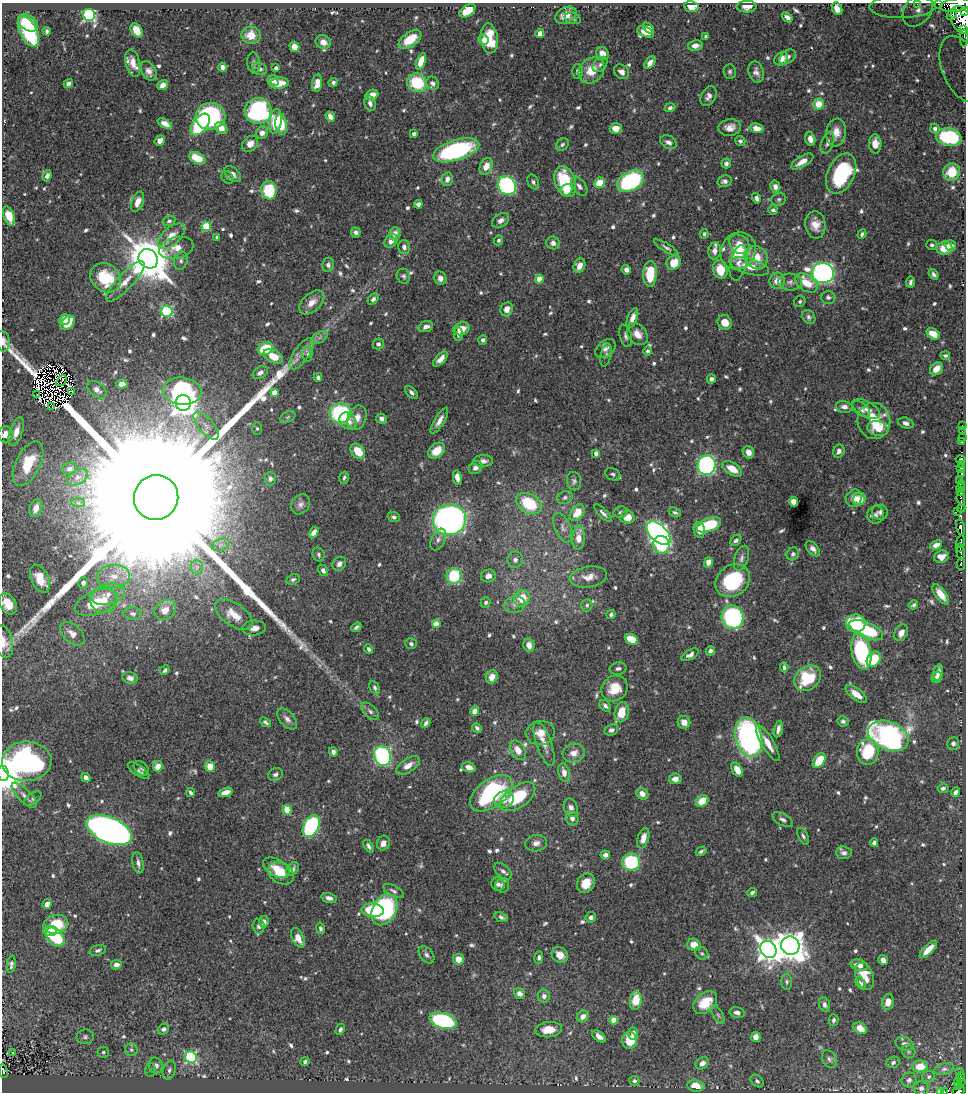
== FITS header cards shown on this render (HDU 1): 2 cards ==
NAXIS1  =                  964
NAXIS2  =                 1090

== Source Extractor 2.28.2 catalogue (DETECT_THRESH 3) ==
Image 964 x 1090 px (HDU 1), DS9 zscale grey, 1 PNG px = 1 image px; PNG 968 x 1094 px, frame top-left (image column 1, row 1090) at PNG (2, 3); each listed source drawn as its Kron ellipse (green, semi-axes under 4 px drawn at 4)
Background 0.7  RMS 0.011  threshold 0.0338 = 3 sigma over >= 5 px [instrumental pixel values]
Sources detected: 779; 12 with non-positive FLUX_AUTO (blend fragments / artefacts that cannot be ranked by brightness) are neither listed nor drawn; of the other 767, the 500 brightest by FLUX_AUTO listed and drawn (267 fainter detections omitted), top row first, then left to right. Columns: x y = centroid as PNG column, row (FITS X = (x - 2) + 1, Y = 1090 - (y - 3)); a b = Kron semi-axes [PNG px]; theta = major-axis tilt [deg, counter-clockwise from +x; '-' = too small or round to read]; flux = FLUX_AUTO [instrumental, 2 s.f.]
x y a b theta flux
917 4 3 3 - 1.8
939 4 3 2 - 6.4
955 5 15 6 9 560
902 6 33 11 1 28
691 7 7 5 -10 7
747 7 10 6 0 4.9
837 9 6 5 - 6.3
918 10 18 13 54 11
467 11 9 5 34 17
964 11 4 2 - 83
952 14 6 3 49 120
89 15 6 6 - 160
566 15 11 7 28 9.8
787 17 6 4 -38 3.4
573 18 8 5 -15 2.1
961 20 15 9 -67 720
28 23 11 7 -33 39
648 28 6 4 -45 5.4
136 30 8 5 -60 11
964 30 3 2 - 15
28 31 16 8 -63 64
47 31 4 3 - 1.7
646 32 9 5 -21 8.7
540 33 4 4 - 6.2
251 35 9 8 - 12
706 36 3 3 - 2
489 38 15 8 -84 24
964 38 8 2 90 14
410 39 13 7 35 20
484 40 5 4 - 2.3
323 42 8 6 -22 5.3
695 46 7 5 10 3.9
294 47 5 4 - 8.9
602 53 7 6 - 8.3
788 57 9 6 41 3.2
781 59 8 6 45 7.4
421 61 8 4 69 14
133 63 14 7 -76 7.5
254 63 10 6 -82 2.4
650 63 7 4 54 4.9
600 64 9 6 47 2.4
222 67 4 4 - 3.7
276 68 4 3 - 3
260 69 7 6 - 2.4
962 69 35 19 -67 19
591 70 14 11 46 15
149 71 10 7 -61 4.1
577 71 7 5 -87 2.2
622 72 8 6 -40 4.3
730 72 7 6 - 1.8
756 72 11 7 -75 4.2
273 81 6 5 - 5.1
333 82 5 4 - 1.9
279 83 9 5 6 11
317 83 9 5 81 8.8
417 83 10 9 - 37
433 83 7 6 - 3.8
68 84 5 4 - 2.5
163 85 6 4 36 4.9
372 95 7 5 24 6.4
708 96 10 7 62 4.1
370 103 8 5 -72 3.3
819 104 5 5 - 14
670 108 5 4 - 2
258 111 13 13 - 150
210 116 15 13 9 150
330 117 5 4 - 4.6
275 121 12 6 80 21
165 124 8 4 -30 5.4
200 124 12 7 52 54
281 124 10 5 -81 21
730 127 11 8 6 6.2
221 128 7 5 -45 8.8
757 128 7 4 -16 6.5
616 129 6 5 - 8.5
935 129 5 4 - 2.9
836 132 14 10 81 8.6
262 133 6 6 - 4.6
414 134 4 3 - 2.9
949 137 13 8 -10 85
810 139 7 5 -74 4.8
160 141 5 4 - 3.8
740 141 5 5 - 2.1
668 142 9 6 -30 3.9
828 143 11 6 70 3.4
250 144 9 7 45 6.7
562 144 7 5 45 1.9
875 144 9 6 -90 8.1
456 150 24 10 17 110
197 158 9 5 -28 15
802 162 12 5 30 7.6
726 163 5 4 - 3
486 166 9 6 66 9.1
952 172 9 8 - 18
233 174 10 6 -44 4.2
841 174 21 13 65 62
47 176 6 4 67 3.3
228 177 7 5 -45 1.8
447 179 7 5 76 3.2
565 181 16 10 -69 43
630 181 14 9 29 110
725 181 7 5 14 3.4
533 182 7 5 -65 2
599 183 5 5 - 16
507 186 10 8 -59 130
579 186 11 6 -54 3.8
775 187 6 5 - 3.6
269 190 9 7 -83 40
567 190 6 5 - 16
756 198 5 4 - 2.7
779 199 7 6 - 1.9
138 202 10 6 70 6.6
418 204 4 4 - 3.9
773 210 5 4 - 2.1
9 216 10 5 -69 16
501 220 9 6 34 4.5
169 221 7 5 18 1.7
815 225 13 10 -84 9.6
206 226 4 4 - 38
356 232 5 4 - 2.6
395 234 6 5 - 6.7
704 234 5 4 - 1.7
862 234 5 4 - 1.9
171 236 16 8 42 13
217 237 4 3 - 2.1
499 240 5 4 - 1.7
391 241 7 5 51 5
553 243 7 6 - 3.7
739 244 11 8 -40 7.8
932 245 6 5 - 1.9
950 245 5 5 - 4.1
404 247 7 5 -73 3.4
176 248 17 10 13 9.8
666 248 14 4 -31 2.4
944 248 8 6 5 13
714 251 8 6 83 4
738 251 19 17 55 21
756 258 12 10 -50 15
148 259 10 9 - 3700
181 261 9 6 76 2.8
674 263 7 6 - 15
738 263 18 8 77 5.2
328 265 7 6 - 2.9
579 266 7 5 65 5.5
749 266 20 7 -15 12
626 270 5 4 - 3.4
720 270 9 7 -74 14
823 273 11 10 - 280
650 274 13 7 86 27
934 274 6 4 -53 2
403 276 7 6 - 2
106 278 16 13 -35 35
440 278 7 6 - 4
539 279 4 4 - 16
125 281 26 8 47 9.3
777 281 8 7 - 7.2
790 282 12 8 -4 3.8
910 282 5 3 - 1.9
806 283 12 8 -35 17
828 297 7 6 - 2.4
373 299 6 4 46 2.3
800 301 6 5 - 1.7
312 302 15 9 42 8.3
507 309 7 6 - 6.2
167 311 5 5 - 80
809 317 7 6 - 2.2
632 318 10 5 71 5.4
65 320 5 5 - 8.2
725 322 7 7 - 9.5
68 323 8 5 46 17
426 327 7 5 20 3.7
461 329 8 6 20 9.4
458 334 7 4 90 2.6
637 334 12 9 -51 7.6
933 334 7 5 -34 11
626 336 11 6 -76 2.6
320 337 9 5 31 2.7
483 340 5 4 - 2.3
3 341 10 7 -84 4.6
378 344 5 5 - 2.3
265 349 8 6 23 28
605 349 11 7 39 3.8
647 351 4 4 - 1.7
302 354 18 7 55 6.7
307 354 8 5 89 1.7
606 355 12 5 78 1.9
273 356 10 6 -28 11
945 356 5 4 - 1.7
440 359 9 5 45 6.5
936 369 7 5 46 9.3
260 373 8 5 32 3.3
318 377 4 4 - 2.2
711 379 5 4 - 2.5
61 381 6 2 51 1.7
122 384 5 4 - 5.1
97 390 11 7 -38 4.5
72 391 4 3 - 4.8
182 391 19 13 -6 99
274 392 4 4 - 9.1
411 392 8 4 -45 2.6
37 394 3 2 - 15
183 403 8 7 - 990
52 407 2 2 - 4
844 407 8 6 -11 4
861 409 10 6 -39 3.4
866 409 15 8 -29 4.1
340 413 11 10 - 73
288 417 8 5 27 1.8
357 418 13 9 68 6.8
381 419 6 5 - 2.6
348 421 9 7 -45 8.4
439 421 15 5 59 5.3
874 421 18 16 -79 27
906 423 8 5 -18 3.1
962 425 2 2 - 2.7
206 426 17 7 -49 6.5
257 428 6 5 - 1.7
878 428 11 7 -11 9
962 431 2 2 - 5.9
16 432 15 6 71 7.6
6 435 8 7 - 9
962 437 2 2 - 4.1
961 442 3 2 - 6.5
358 451 8 6 -51 14
437 451 9 7 39 14
839 451 7 5 65 3
748 452 6 5 - 5.1
596 453 4 4 - 4.9
960 459 5 3 - 88
483 461 10 6 3 4.1
28 464 24 12 64 32
962 464 2 2 - 37
707 465 10 9 - 190
476 467 7 6 - 3.1
960 468 4 3 - 69
69 469 8 5 16 3
732 469 11 6 -31 12
961 473 4 3 - 37
613 474 8 6 -28 1.9
77 477 11 7 28 4
270 478 7 5 89 2.3
344 478 6 4 74 1.8
457 478 7 4 -82 5.7
960 480 3 2 - 5.3
574 481 9 7 -78 2.4
961 484 4 2 - 10
961 488 4 4 - 34
960 493 3 2 - 62
156 497 22 22 - 190000
565 497 8 6 24 2.2
854 498 9 8 - 5.3
961 498 7 3 -85 74
859 499 6 6 - 13
794 502 5 4 - 8.8
78 503 7 4 -1 2
529 503 14 9 -30 44
301 504 11 8 53 3.8
36 508 9 6 71 7.3
961 508 4 2 - 61
958 511 3 2 - 15
620 512 7 5 7 1.7
675 512 6 4 -22 1.9
880 512 8 7 - 2.4
577 513 9 6 51 14
603 513 11 4 -45 2.5
876 515 9 8 - 4
394 517 6 4 -21 2
627 517 7 6 - 9.3
449 520 16 15 - 310
709 525 13 6 19 42
960 527 8 3 -74 120
563 528 16 7 -67 4.8
699 530 8 5 -79 6
314 533 6 4 60 5.4
658 533 14 8 -44 350
579 538 12 6 85 12
438 539 11 7 66 3.4
736 540 6 4 45 2.2
961 542 6 3 78 50
221 545 9 5 20 3.4
661 545 9 8 - 35
936 545 6 4 23 5.9
960 547 3 2 - 23
813 549 9 5 -47 4.1
961 552 6 3 -84 150
793 554 7 6 - 2.1
319 555 7 5 -69 1.8
941 557 7 6 - 5.7
741 558 13 7 72 3.4
515 560 8 7 - 3.6
708 562 5 4 - 7.7
339 564 7 6 - 3.9
961 564 6 3 -89 26
197 567 7 6 - 3.1
323 570 6 4 -56 3.8
113 576 17 11 4 13
454 576 8 7 - 44
488 576 7 6 - 4.4
588 577 19 10 9 9
40 579 15 8 -65 16
293 579 7 5 23 1.9
733 581 18 15 39 59
83 583 5 5 - 4
108 594 17 10 16 11
941 594 12 5 -54 8.5
522 598 8 7 - 19
104 600 13 13 - 15
486 602 5 5 - 1.9
96 603 22 11 19 27
8 604 11 8 -58 12
515 605 10 8 14 4.2
587 605 6 5 - 1.7
913 605 5 4 - 1.8
165 610 11 9 32 6.1
132 614 9 6 -1 2.5
611 614 4 4 - 1.8
234 615 22 11 -35 16
733 617 12 11 - 110
856 623 10 9 - 42
436 624 4 4 - 18
356 627 5 3 - 1.8
254 628 12 7 3 6.9
866 630 18 8 -23 49
901 633 9 6 61 6.1
72 634 14 9 -42 6.7
631 639 7 5 -26 20
4 642 16 9 -78 8.4
411 644 6 5 - 1.9
529 645 7 5 -75 6.7
369 649 4 3 - 1.8
710 651 5 4 - 2.7
861 651 18 9 -78 72
690 655 9 5 28 3.4
874 659 8 6 56 27
784 667 5 4 - 2
618 668 8 6 7 2.5
165 670 5 3 - 1.7
938 672 8 5 75 5.3
492 677 7 5 66 6.1
937 677 6 4 57 3.7
130 678 8 6 -16 3.9
808 678 14 11 39 33
375 688 7 4 -63 1.9
615 688 14 12 39 17
856 694 13 5 -37 8.2
605 706 7 5 -46 2.6
370 711 11 6 -46 3
475 711 5 4 - 5.7
622 712 10 7 76 14
287 719 12 7 -48 4.2
843 721 6 5 - 1.9
265 722 6 4 -38 1.8
684 722 6 6 - 6
426 723 5 3 - 2.2
477 728 5 3 - 2
778 729 8 4 77 3.7
611 730 7 5 22 2.4
540 733 15 12 5 11
888 736 21 14 -22 240
749 737 20 13 -76 210
768 743 20 6 -59 9.9
953 743 6 6 - 1.9
544 744 23 7 -70 7.8
518 750 10 7 -59 8.4
333 752 5 4 - 2.7
868 752 13 11 86 40
574 753 11 9 14 7
382 756 10 8 -67 120
27 761 25 20 2 190
819 761 8 5 55 21
158 766 5 4 - 6.9
408 766 13 7 34 7.1
210 767 5 5 - 11
469 767 7 4 -18 5.6
141 768 8 6 -42 1.7
139 770 12 5 -34 1.9
737 770 7 5 -60 7.9
3 773 7 6 - 1900
564 773 9 5 -78 6.2
275 774 7 6 - 2.4
86 778 5 4 - 3.7
675 779 6 5 - 5.8
943 788 5 4 - 2
225 792 7 4 18 8
955 792 5 4 - 2.7
191 793 5 3 - 2.1
491 793 24 14 36 92
642 794 6 5 - 5.4
24 795 16 6 -45 4.6
518 797 20 10 35 38
33 799 10 5 35 2.6
504 800 10 8 18 6.7
702 801 6 5 - 17
571 808 9 6 -67 4.1
287 810 4 4 - 28
572 818 7 6 - 3.3
783 820 11 6 -29 2.8
311 826 11 7 63 120
109 830 24 13 -23 570
803 836 9 5 -65 2.1
643 838 10 5 72 7.9
383 843 7 6 - 5.3
536 843 11 8 10 4.6
874 843 4 4 - 2.2
369 846 7 4 -58 2.3
701 851 5 3 - 1.7
844 853 8 6 -4 3.3
605 855 4 4 - 3.4
631 862 9 8 - 55
138 863 11 5 -79 3.4
276 868 14 8 -31 7.9
292 869 8 5 52 3.2
503 871 10 6 -41 2.8
281 873 14 10 -32 16
586 883 10 8 58 13
498 884 7 6 - 2.6
502 886 7 6 - 3.4
393 891 11 5 -29 2.4
752 892 5 4 - 1.9
329 898 7 4 -15 3.5
47 904 5 4 - 4.5
372 910 11 7 -5 34
384 910 16 11 61 140
501 917 7 4 -21 2.1
591 917 5 5 - 2.7
264 922 6 4 81 4.1
56 924 12 9 15 29
259 926 7 6 - 2.5
320 928 6 4 -80 2.1
50 931 7 5 2 17
55 937 11 7 -45 45
298 938 10 6 -63 7.2
694 945 6 6 - 9.5
790 946 9 9 - 1200
928 949 11 4 45 9.9
98 950 9 5 16 1.9
768 950 9 7 -57 710
702 953 7 5 -41 1.9
426 955 10 6 -52 2.8
560 955 9 7 -40 8.6
539 957 6 4 82 2.3
458 959 5 5 - 9.4
883 960 5 4 - 4.7
11 964 9 4 84 2.5
116 965 5 4 - 4.2
859 965 9 5 -15 6.2
864 976 14 9 -70 13
787 982 8 5 -89 1.7
861 983 7 4 -57 1.7
519 994 6 5 - 5
544 996 7 6 - 3.8
636 1001 9 5 82 21
888 1002 8 6 77 7.9
705 1003 13 9 42 20
824 1005 7 5 -71 2.4
737 1013 7 5 -15 4.2
718 1015 9 5 -60 1.8
583 1016 6 5 - 5.7
614 1020 4 4 - 19
833 1020 6 5 - 2
443 1021 14 7 -16 130
860 1028 7 5 -28 6.3
163 1029 6 5 - 2.8
340 1029 6 4 62 2.5
549 1030 13 7 6 14
633 1033 6 5 - 5.1
599 1036 8 4 -37 5
85 1037 8 7 - 2.5
756 1037 5 4 - 6.1
630 1040 8 7 - 20
905 1044 9 6 -22 3.3
131 1050 6 6 - 1.9
103 1052 6 5 - 1.7
909 1052 7 6 - 1.7
12 1053 3 3 - 2.3
191 1057 6 6 - 100
829 1059 9 7 -59 2.5
305 1062 5 4 - 2.2
893 1062 7 5 22 1.9
702 1063 7 5 41 5.2
156 1065 8 7 - 4.2
920 1066 8 6 1 15
944 1069 10 6 15 2.6
150 1070 7 5 77 1.7
169 1070 10 6 71 3.2
3 1071 7 3 -79 58
959 1072 3 2 - 17
929 1077 6 5 - 1.7
960 1077 5 3 - 32
909 1080 7 7 - 2.9
634 1081 5 5 - 2.5
757 1081 7 5 -44 2.1
961 1081 3 2 - 15
958 1083 3 2 - 9.3
696 1086 8 6 -10 14
958 1086 4 3 - 49
921 1088 7 7 - 2.5
959 1091 6 2 12 160
941 1092 4 2 - 6.5
944 1092 4 3 - 9.7
At the frame edge (FLAGS 8, measured only in part): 18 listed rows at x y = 917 4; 939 4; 955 5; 902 6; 964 11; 961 20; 964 30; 964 38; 962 69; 3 341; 6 435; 8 604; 4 642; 3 773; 3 1071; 959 1091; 941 1092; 944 1092
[267 fainter detections neither listed nor drawn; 12 non-positive-flux detections neither listed nor drawn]